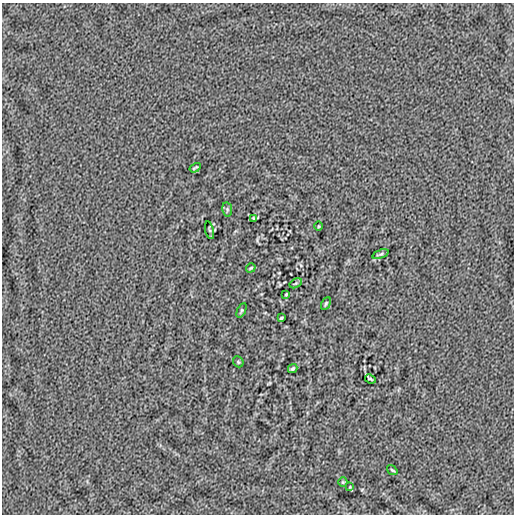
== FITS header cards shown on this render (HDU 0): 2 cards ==
NAXIS1  =                  512
NAXIS2  =                  512

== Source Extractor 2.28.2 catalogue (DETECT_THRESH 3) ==
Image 512 x 512 px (HDU 0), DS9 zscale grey, 1 PNG px = 1 image px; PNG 516 x 516 px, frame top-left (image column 1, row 512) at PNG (2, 3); each listed source drawn as its Kron ellipse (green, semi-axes under 4 px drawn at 4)
Background -5.04e-05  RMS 0.0035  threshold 0.0106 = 3 sigma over >= 5 px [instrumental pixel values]
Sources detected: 18; all 18 listed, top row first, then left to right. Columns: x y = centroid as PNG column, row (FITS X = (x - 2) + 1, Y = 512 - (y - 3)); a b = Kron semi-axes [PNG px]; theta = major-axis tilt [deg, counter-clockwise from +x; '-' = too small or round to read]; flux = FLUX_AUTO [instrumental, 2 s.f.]
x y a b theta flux
195 168 6 2 32 0.32
227 209 7 5 -80 0.32
254 218 4 3 - 0.27
318 226 4 3 - 0.18
209 230 9 3 -77 0.24
380 254 9 3 20 0.4
251 268 5 3 - 0.26
296 283 6 4 31 0.26
286 294 3 2 - 0.2
326 303 7 3 63 0.31
241 310 8 4 64 0.35
281 318 3 3 - 0.29
238 362 6 5 - 0.31
293 369 5 3 - 0.39
370 379 5 2 - 0.34
392 470 6 3 -35 0.27
343 482 5 4 - 0.26
350 487 4 3 - 0.17